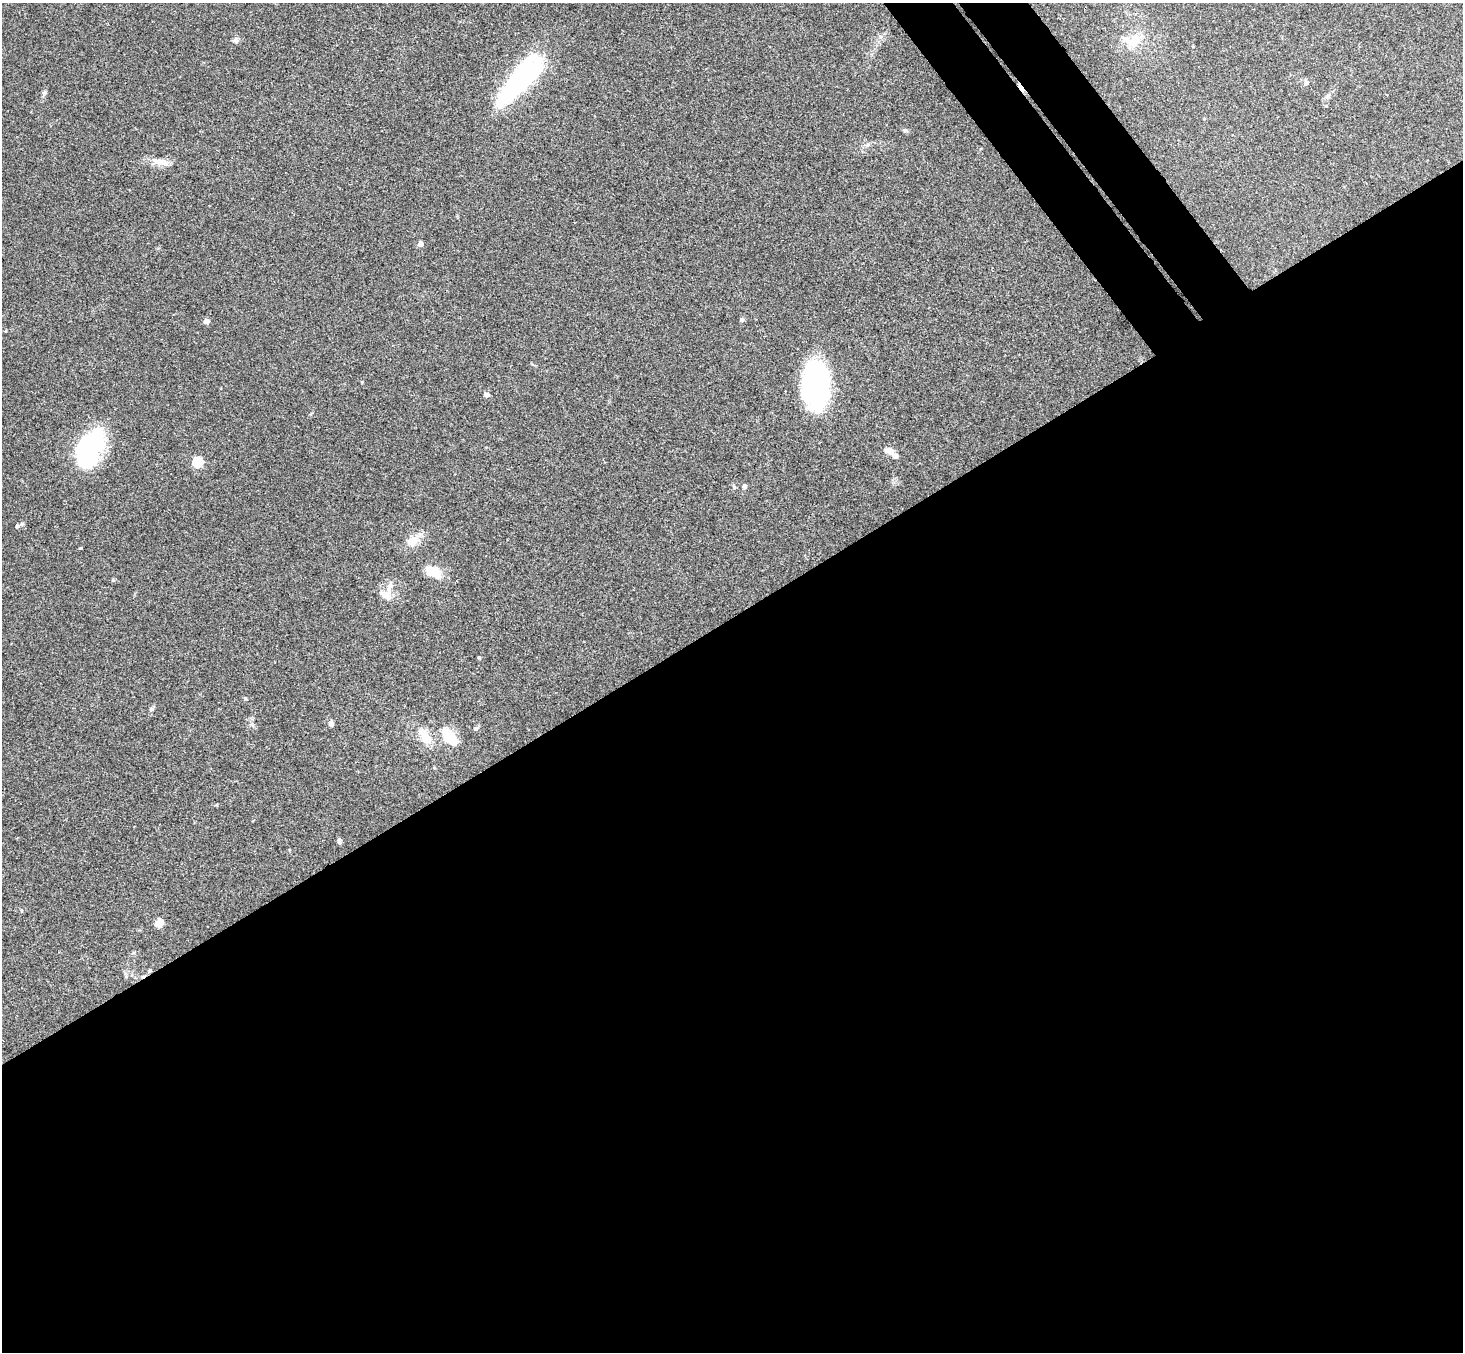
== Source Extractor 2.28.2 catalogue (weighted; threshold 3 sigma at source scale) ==
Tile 15 of 4 x 4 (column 3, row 4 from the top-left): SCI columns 2974-4434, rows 332-1681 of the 5945 x 5927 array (HDU 1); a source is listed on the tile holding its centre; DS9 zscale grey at full resolution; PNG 1465 x 1354 px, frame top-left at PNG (2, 3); no overlay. Shown black and unused: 57% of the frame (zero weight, under 3 of 4 exposures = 6% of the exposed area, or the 3 px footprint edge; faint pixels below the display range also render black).
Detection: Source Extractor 2.28.2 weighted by HDU 2 'WHT'; one run over the whole footprint, this tile lists its part. Background 0.215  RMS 0.0084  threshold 0.0377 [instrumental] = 3 sigma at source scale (4.5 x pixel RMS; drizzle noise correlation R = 1.50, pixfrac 1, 0.05/0.05 arcsec/px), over >= 5 px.
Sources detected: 39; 4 inside a brighter object's white glare — not listed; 3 inside a brighter listed object's ellipse — not listed separately; the other 32 listed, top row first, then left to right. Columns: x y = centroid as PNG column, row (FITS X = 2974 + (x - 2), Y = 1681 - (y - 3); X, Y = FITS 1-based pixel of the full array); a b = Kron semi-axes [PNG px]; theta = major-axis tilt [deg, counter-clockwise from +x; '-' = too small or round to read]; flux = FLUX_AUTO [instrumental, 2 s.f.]
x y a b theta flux
236 40 8 6 82 2.4
1134 41 24 13 36 17
521 80 67 21 49 110
1306 83 6 6 - 2.7
1021 87 16 3 -55 4.2
44 93 8 5 49 1.6
1328 96 7 6 - 2.5
905 130 7 5 -7 1.4
161 162 21 8 -12 8.8
421 244 4 4 - 7.3
742 319 5 5 - 1.8
206 321 4 4 - 8.1
816 384 41 23 -89 170
486 395 6 5 - 2.7
85 449 41 23 86 79
890 451 10 7 -26 5.9
198 462 5 5 - 55
744 486 5 5 - 1.5
22 524 6 5 - 1.5
412 541 19 14 47 10
80 548 3 3 - 0.84
434 572 15 8 -27 22
386 593 26 17 67 12
479 658 5 3 - 0.78
151 709 7 5 47 1.5
331 724 7 6 - 2.5
476 729 5 5 - 2.1
450 737 22 11 -51 23
426 739 13 11 -54 14
339 841 9 4 -83 1.7
159 924 5 5 - 28
150 970 6 4 72 0.98
Overlapping masked pixels (flux is a lower limit): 1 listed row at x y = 1021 87
Unlisted compact peaks at least as high as the median listed source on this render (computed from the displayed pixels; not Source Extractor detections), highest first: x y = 734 487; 362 382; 245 698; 113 580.